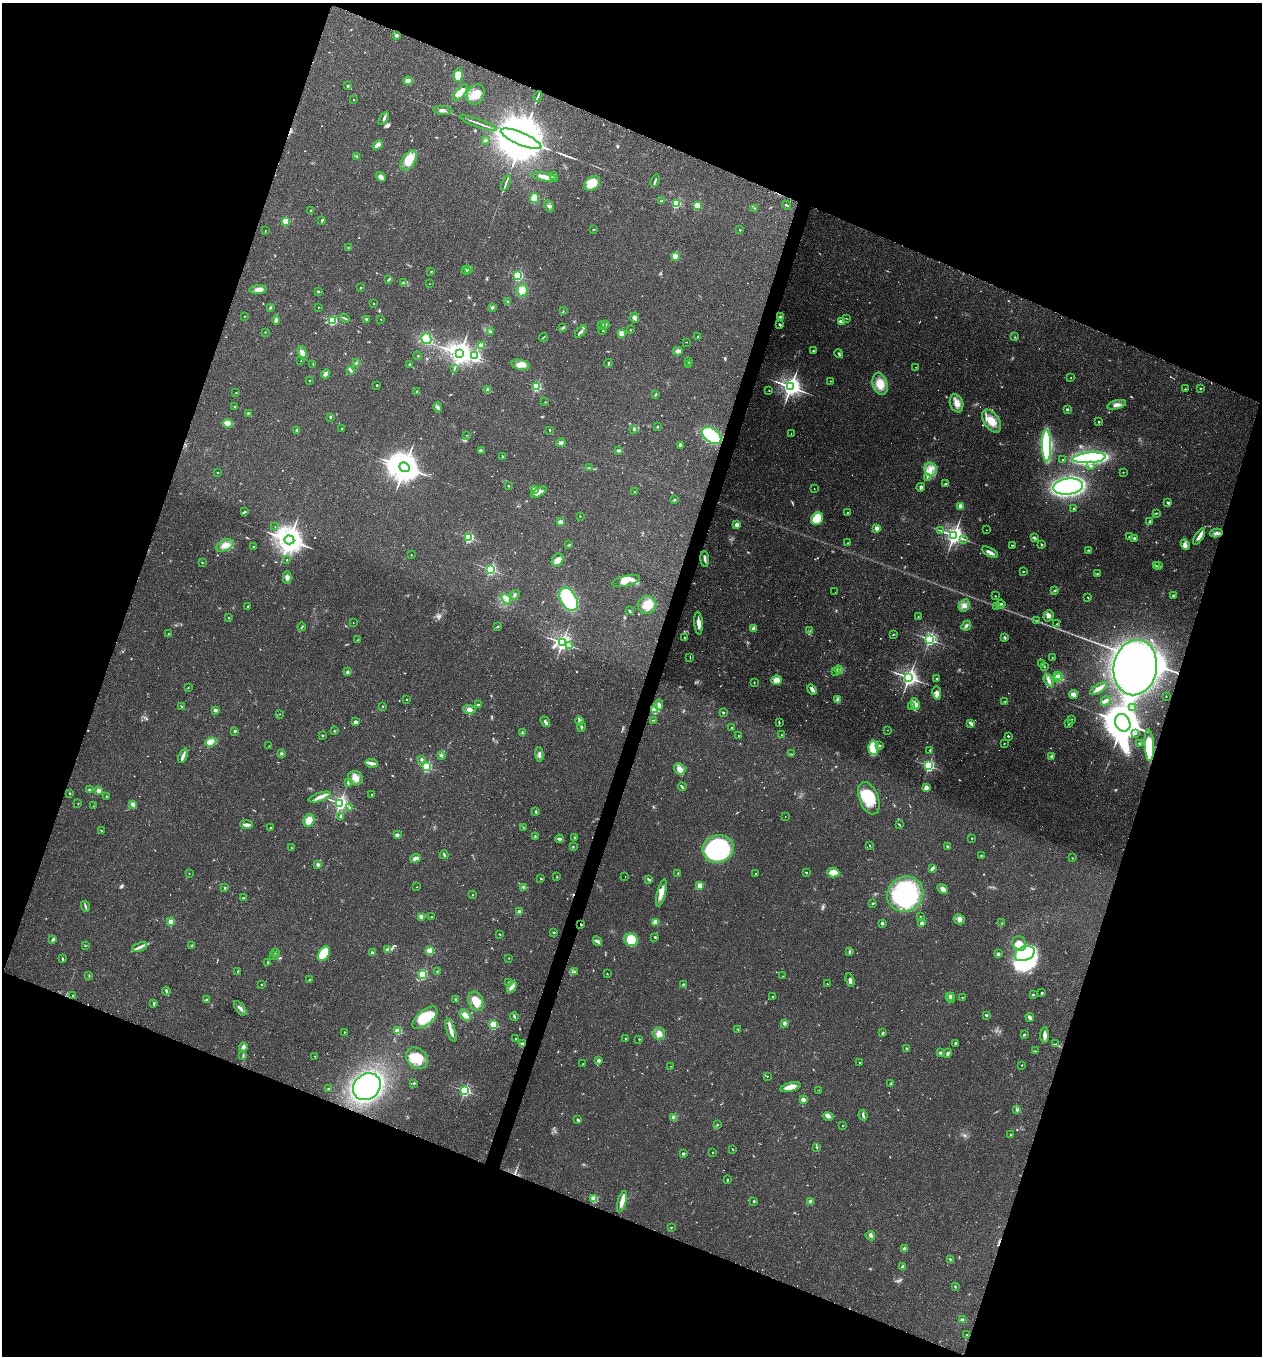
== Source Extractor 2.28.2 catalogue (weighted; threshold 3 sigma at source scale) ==
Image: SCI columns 166-5202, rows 43-5458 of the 5479 x 5487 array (HDU 1 of 3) = the unmasked area's bounding box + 8 px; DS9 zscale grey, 4 x 4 block average (1 PNG px = mean of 4 x 4 image px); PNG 1264 x 1358 px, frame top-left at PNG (2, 3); each listed source drawn as its Kron ellipse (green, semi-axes under 4 px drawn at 4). Shown black and unused: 40% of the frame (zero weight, under 2 of 3 exposures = <1% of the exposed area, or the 3 px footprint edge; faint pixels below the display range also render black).
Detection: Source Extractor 2.28.2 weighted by HDU 2 'WHT'. Background 0.0386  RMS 0.0053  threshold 0.0238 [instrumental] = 3 sigma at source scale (4.5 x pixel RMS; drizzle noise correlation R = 1.50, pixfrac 1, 0.05/0.05 arcsec/px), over >= 5 px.
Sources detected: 731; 16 too faint to see at this stretch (4 x 4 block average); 8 inside a brighter object's white glare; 11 cosmic-ray / hot-pixel residue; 1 long thin detection or spike segment (spike, bleed or trail) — neither listed nor drawn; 5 coinciding with a brighter row at this scale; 29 inside a brighter listed object's ellipse — not listed separately; of the other 661, all 500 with FLUX_AUTO >= 1.31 (the completeness limit of this list) listed and drawn (161 fainter detections not listed), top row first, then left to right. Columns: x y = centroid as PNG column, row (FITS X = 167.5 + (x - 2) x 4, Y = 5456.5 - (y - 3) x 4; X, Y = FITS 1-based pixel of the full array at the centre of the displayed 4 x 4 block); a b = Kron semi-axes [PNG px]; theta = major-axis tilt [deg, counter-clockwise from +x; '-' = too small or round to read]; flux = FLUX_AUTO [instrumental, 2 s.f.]
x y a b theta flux
396 35 2 2 - 35
458 75 6 4 -86 33
408 81 4 3 - 20
348 86 2 2 - 11
460 92 10 4 48 48
476 94 11 8 58 43
538 96 6 2 62 5.5
354 100 2 2 - 4.1
443 110 9 3 -6 13
384 118 7 2 60 6.4
478 123 19 2 -20 13
521 139 22 6 -23 52000
485 140 3 2 - 4.2
378 145 5 3 - 23
357 157 2 2 - 4.2
409 160 11 6 57 63
554 176 3 2 - 4.9
381 177 5 4 - 16
545 177 13 3 -11 24
655 181 6 2 68 4.3
506 183 8 2 69 7.3
592 183 9 6 38 52
534 198 5 4 - 32
661 201 4 2 - 3
676 204 2 2 - 280
786 205 5 2 - 4
549 206 6 3 -64 6.5
697 206 2 2 - 150
755 208 3 2 - 2.6
311 210 2 2 - 12
322 220 4 2 - 3.5
286 221 2 2 - 170
593 229 2 2 - 1.6
740 230 2 2 - 5.6
265 231 2 2 - 1.5
349 248 2 2 - 1.7
675 256 2 2 - 140
468 269 3 2 - 2.9
466 270 4 2 - 4.4
431 272 2 2 - 1.9
518 275 2 2 - 390
389 279 4 2 - 4.1
403 283 3 2 - 3.1
430 284 2 2 - 1.8
361 288 2 2 - 3.3
258 290 8 4 5 17
522 290 6 5 - 32
318 291 3 2 - 3.4
508 302 3 2 - 2.8
374 304 2 2 - 2.2
270 307 3 2 - 4.1
318 307 2 2 - 2
492 307 3 3 - 5.1
563 311 2 2 - 1.8
245 316 2 2 - 1.5
780 317 4 2 - 3.7
345 318 5 2 - 4.3
635 318 5 4 - 8.1
847 318 3 2 - 1.3
366 319 2 2 - 11
381 319 2 2 - 1.9
276 320 4 3 - 13
332 320 2 2 - 370
841 322 3 2 - 19
602 325 2 2 - 1.5
605 325 4 2 - 6.4
780 325 3 2 - 5.7
563 328 3 3 - 4.5
630 330 2 2 - 5.9
490 331 2 2 - 4.4
603 331 2 2 - 2.4
265 332 2 2 - 1.7
581 332 7 2 47 8.9
621 333 2 2 - 120
543 337 4 2 - 2
698 337 2 2 - 2.4
1015 337 2 2 - 1.7
426 339 6 5 - 100
686 342 2 2 - 1.3
481 345 3 3 - 8.6
678 351 5 4 - 12
813 351 2 2 - 2.7
302 353 7 4 -73 12
839 353 4 2 - 4.1
460 354 4 3 - 3400
418 356 2 2 - 2.4
475 356 2 2 - 650
301 361 2 2 - 2.4
689 362 2 2 - 4
357 363 2 2 - 2.5
608 363 4 2 - 3
313 364 3 2 - 2.4
409 364 2 2 - 2.5
689 364 2 2 - 1.4
520 365 9 5 -14 24
916 367 2 2 - 1.4
455 368 2 2 - 1.5
350 370 4 3 - 5.6
326 374 5 3 - 15
1071 378 2 2 - 2.1
309 381 2 2 - 3.9
830 381 2 2 - 2.6
880 384 11 7 -74 47
377 385 2 2 - 6.5
536 387 2 2 - 330
791 387 3 3 - 2500
1200 388 2 2 - 6.9
1185 389 2 2 - 4.8
488 390 2 2 - 59
769 390 2 2 - 1.5
417 391 2 2 - 5
236 393 2 2 - 3.1
656 394 3 2 - 3.2
545 402 2 2 - 1.4
956 403 9 6 -72 28
1116 405 10 4 15 16
235 407 3 2 - 2.9
438 407 5 3 - 6.3
1067 409 2 2 - 20
248 413 3 2 - 3.6
330 417 2 2 - 9.2
992 421 13 7 -56 46
1099 422 2 2 - 3
228 423 5 3 - 34
658 427 2 2 - 2.9
342 429 3 2 - 2.2
633 429 3 2 - 3.3
297 430 2 2 - 21
550 430 2 2 - 2.7
791 434 2 2 - 1.9
467 435 2 2 - 1.3
712 436 11 7 -36 280
561 443 5 3 - 9.5
680 445 3 2 - 13
1046 445 16 4 -89 350
619 450 4 2 - 9.1
481 451 3 2 - 3.4
503 456 3 2 - 2.7
1089 458 17 5 5 630
1062 459 2 2 - 1.4
1091 466 2 2 - 4.1
405 467 6 4 -23 7300
589 468 4 2 - 3.6
930 469 7 6 - 24
1123 472 2 2 - 1.6
218 473 2 2 - 1.9
927 477 3 2 - 3.7
945 484 3 2 - 2.9
508 486 2 2 - 2.8
921 487 4 3 - 7.3
1068 487 15 8 8 950
534 489 2 2 - 49
814 489 2 2 - 2
539 492 8 4 31 23
634 492 2 2 - 1.3
674 500 3 2 - 3
1168 502 2 2 - 18
961 506 2 2 - 69
1073 509 2 2 - 4.2
244 512 4 2 - 3.3
848 513 2 2 - 7.6
1156 513 3 2 - 2.3
580 516 2 2 - 1.4
817 519 7 5 51 91
561 522 2 2 - 60
1150 522 3 2 - 9.5
737 525 2 2 - 61
275 526 2 2 - 1.5
877 528 2 2 - 81
941 530 2 2 - 1.6
986 530 2 2 - 1.4
1216 533 6 4 9 10
954 535 3 3 - 2000
468 537 2 2 - 420
1034 537 4 3 - 4.3
1129 537 4 2 - 3.8
1199 537 9 2 58 20
1134 538 2 2 - 16
964 539 2 2 - 1.4
289 540 5 4 - 5900
848 543 2 2 - 2.4
1185 544 5 3 - 9.4
225 545 9 5 24 23
569 545 3 2 - 1.7
1012 545 3 2 - 2.8
1042 545 2 2 - 14
253 546 2 2 - 3.8
1089 550 3 2 - 2.5
990 552 9 3 -30 14
411 555 2 2 - 4
705 559 8 2 -86 7.5
287 560 2 2 - 3.1
558 560 7 5 57 19
202 563 2 2 - 1.8
1156 565 3 2 - 2.4
1159 566 3 2 - 4.1
490 569 2 2 - 690
1023 572 2 2 - 2.2
1097 574 2 2 - 6
287 577 6 4 -89 11
626 581 14 5 13 36
1055 590 3 2 - 2.9
835 592 2 2 - 1.6
515 595 5 2 - 5.6
1173 595 4 2 - 3.6
995 596 2 2 - 4.2
1088 597 3 2 - 2
506 599 6 3 -49 11
568 599 12 8 -60 270
1001 604 4 2 - 4.7
647 605 9 9 - 61
964 605 6 5 - 15
248 606 2 2 - 9.6
997 606 2 2 - 2.5
630 611 4 2 - 4.9
1049 616 5 5 - 12
918 617 2 2 - 4.4
229 618 2 2 - 3.2
1037 621 3 2 - 2
353 623 2 2 - 1.7
699 623 11 3 -85 26
1057 624 2 2 - 6.1
966 626 5 3 - 7.6
302 627 4 2 - 2.8
497 627 2 2 - 3
753 628 3 2 - 11
810 631 3 2 - 2.1
168 634 2 2 - 1.4
893 634 2 2 - 1.6
1005 637 4 2 - 3.7
685 638 2 2 - 2.3
930 639 2 2 - 840
358 640 2 2 - 1.5
562 643 3 2 - 1400
570 646 3 2 - 3.5
690 657 3 2 - 1.7
1052 658 2 2 - 3.1
1042 664 2 2 - 2
1044 666 3 2 - 2.6
1135 668 28 21 80 2600
839 670 4 2 - 5.9
835 671 2 2 - 1.5
347 672 2 2 - 21
1057 676 2 2 - 25
1059 677 2 2 - 370
909 678 3 2 - 1700
937 678 2 2 - 9.3
776 680 5 5 - 32
1049 681 7 4 -59 13
754 682 2 2 - 1.9
188 688 2 2 - 1.9
812 689 5 4 - 8.3
1098 689 9 3 32 17
937 693 7 4 -82 17
1073 694 4 3 - 21
1166 696 2 2 - 1.5
406 699 2 2 - 5.5
837 700 4 3 - 6.8
1005 701 3 2 - 2.4
1106 701 5 2 - 6.6
915 704 6 3 -69 10
478 705 3 2 - 5.5
659 705 5 3 - 8.2
182 706 3 2 - 3
383 706 2 2 - 1.4
912 707 3 2 - 2.7
1133 708 3 2 - 4
469 709 6 3 -4 14
215 710 2 2 - 34
655 710 2 2 - 210
723 712 2 2 - 8.8
280 714 2 2 - 1.3
1072 719 2 2 - 1.6
653 720 3 2 - 1.9
580 721 4 2 - 5.9
355 722 4 3 - 6.5
545 722 6 3 -52 6.9
779 723 4 2 - 3
971 723 4 2 - 13
1123 723 9 7 -62 13000
1069 724 2 2 - 4.7
581 727 5 2 - 3.6
732 728 2 2 - 9.5
887 730 2 2 - 1.3
235 731 2 2 - 14
334 731 3 2 - 1.8
522 733 4 2 - 4
1135 734 2 2 - 2.7
322 735 2 2 - 2.7
781 735 2 2 - 1.4
739 736 2 2 - 1.5
1008 736 2 2 - 10
211 742 5 3 - 78
1139 743 2 2 - 13
1004 744 2 2 - 1.4
880 745 3 2 - 4.3
1149 745 16 4 -87 140
269 746 2 2 - 1.6
873 748 7 5 -85 100
930 750 2 2 - 9.2
281 754 3 2 - 5.3
539 754 7 3 -87 10
791 754 4 2 - 2.1
441 755 4 2 - 4.4
183 756 7 3 66 13
1051 756 3 2 - 3.8
421 759 2 2 - 16
371 763 6 3 -8 13
929 766 2 2 - 620
426 767 2 2 - 400
680 769 6 5 - 16
356 778 8 6 -24 23
348 782 2 2 - 29
682 787 4 2 - 5.3
926 788 3 3 - 19
89 790 4 2 - 4.9
99 791 2 2 - 86
70 793 2 2 - 7.6
371 794 2 2 - 5
106 796 2 2 - 1.8
320 797 11 4 18 18
869 798 17 9 -68 96
78 803 2 2 - 1.4
340 803 2 2 - 1200
133 805 4 3 - 5.8
93 806 2 2 - 1.8
349 808 4 2 - 5
536 812 4 2 - 4.9
341 816 2 2 - 16
785 816 2 2 - 2
309 821 7 5 62 35
899 824 2 2 - 1.4
246 825 6 2 -6 17
523 827 3 2 - 1.7
270 828 2 2 - 2.1
101 831 2 2 - 2.2
397 835 2 2 - 34
535 836 2 2 - 1.7
574 838 2 2 - 1.8
972 838 2 2 - 1.5
559 839 4 2 - 10
870 846 4 2 - 1.8
573 847 2 2 - 2.2
948 847 4 2 - 4.4
291 848 2 2 - 1.4
718 849 16 13 19 500
444 855 4 2 - 4.8
981 855 3 2 - 1.6
415 858 5 3 - 13
1072 858 2 2 - 1.5
318 865 2 2 - 37
932 868 3 2 - 11
806 872 2 2 - 3.2
833 872 6 5 - 32
189 873 2 2 - 1.7
678 873 2 2 - 8.5
755 874 2 2 - 2.9
625 876 2 2 - 1.5
557 877 2 2 - 1.8
541 879 2 2 - 3.2
649 879 4 2 - 3.4
700 885 2 2 - 100
417 887 2 2 - 1.5
523 887 4 3 - 5
224 888 2 2 - 2.4
943 889 5 3 - 15
661 893 14 4 75 28
905 894 19 17 37 400
472 895 2 2 - 4.6
243 898 2 2 - 1.6
873 903 3 2 - 2.5
85 906 6 2 -75 5.5
519 912 2 2 - 59
421 917 2 2 - 43
432 917 3 2 - 2.4
921 917 2 2 - 3.9
959 919 6 5 - 12
171 922 2 2 - 100
655 922 2 2 - 97
882 923 2 2 - 24
922 923 3 2 - 12
1002 923 3 2 - 1.6
580 924 3 2 - 3.6
554 932 3 2 - 3.1
500 934 2 2 - 1.9
655 937 2 2 - 11
53 939 4 2 - 5.5
631 940 7 6 - 64
597 941 5 3 - 6.7
1019 943 7 6 - 30
85 946 2 2 - 1.4
192 946 2 2 - 1.5
139 947 8 3 20 13
387 950 4 3 - 10
430 951 2 2 - 180
275 952 3 2 - 2
849 952 3 2 - 3.9
372 953 2 2 - 30
324 954 8 5 56 87
998 954 2 2 - 28
1024 954 10 7 22 390
273 956 2 2 - 1.7
509 958 2 2 - 3.1
62 959 3 2 - 3.7
268 962 3 2 - 2.9
238 971 3 2 - 2.4
437 971 2 2 - 1.9
574 972 2 2 - 2.4
607 973 2 2 - 1.4
89 975 2 2 - 1.4
422 975 2 2 - 340
783 976 2 2 - 1.4
310 980 2 2 - 8.5
850 980 7 3 -72 9.6
509 983 2 2 - 15
827 984 2 2 - 1.5
261 985 2 2 - 1.4
683 985 2 2 - 18
512 987 6 4 58 13
166 991 4 2 - 5.3
1042 993 2 2 - 17
1033 995 2 2 - 11
73 996 2 2 - 9.4
950 996 4 2 - 7.1
773 997 2 2 - 3.3
962 997 3 2 - 1.8
951 998 4 3 - 6.5
456 999 3 2 - 3.7
206 1000 2 2 - 16
476 1001 10 7 -64 46
154 1003 3 2 - 3.6
240 1008 8 3 -50 11
465 1015 6 4 -44 22
986 1015 2 2 - 17
514 1016 4 2 - 3.9
1030 1017 4 3 - 11
425 1018 15 7 40 120
784 1023 3 3 - 6.9
493 1025 2 2 - 290
738 1029 3 2 - 1.7
451 1030 12 3 -72 22
398 1031 2 2 - 160
344 1032 2 2 - 3.3
883 1033 3 2 - 3.3
659 1034 6 6 - 20
1024 1035 4 2 - 4.3
1045 1035 8 3 89 13
626 1038 2 2 - 4.5
516 1039 2 2 - 11
639 1039 2 2 - 1.5
955 1043 2 2 - 13
523 1044 4 3 - 8.7
1056 1044 3 2 - 1.8
243 1047 4 4 - 8.2
906 1048 3 2 - 2.4
1035 1051 2 2 - 1.9
940 1053 2 2 - 21
947 1053 4 3 - 6.2
243 1055 2 2 - 1.8
315 1056 2 2 - 2.8
417 1058 12 9 -43 61
599 1060 2 2 - 38
860 1063 2 2 - 3.5
583 1064 2 2 - 1.4
1022 1065 2 2 - 1.8
671 1066 2 2 - 1.4
767 1076 2 2 - 1.9
414 1083 3 2 - 2.5
891 1083 3 2 - 5.3
367 1087 15 12 38 810
790 1087 10 4 14 30
329 1088 3 2 - 2.7
819 1090 2 2 - 1.8
465 1091 2 2 - 590
803 1100 2 2 - 65
1017 1110 3 3 - 4.3
863 1115 5 2 - 5
828 1116 5 2 - 8.3
674 1117 2 2 - 100
578 1120 3 2 - 5.2
717 1124 2 2 - 1.9
843 1126 2 2 - 3.8
1010 1135 2 2 - 5.3
817 1147 2 2 - 3.4
733 1149 2 2 - 1.6
712 1152 2 2 - 5.4
683 1154 2 2 - 22
727 1179 3 2 - 2.3
594 1199 2 2 - 170
622 1201 11 4 74 29
754 1201 2 2 - 11
811 1201 2 2 - 51
672 1227 3 2 - 1.5
870 1236 5 3 - 7.9
904 1249 2 2 - 36
950 1259 3 3 - 2.7
903 1267 2 2 - 53
955 1286 3 2 - 2.9
963 1320 3 3 - 8.8
967 1335 2 2 - 2.5
Overlapping masked pixels (flux is a lower limit): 4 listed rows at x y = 1135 668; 1149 745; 580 924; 523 1044
Diffuse or blended objects may show on this block-average render without a row.